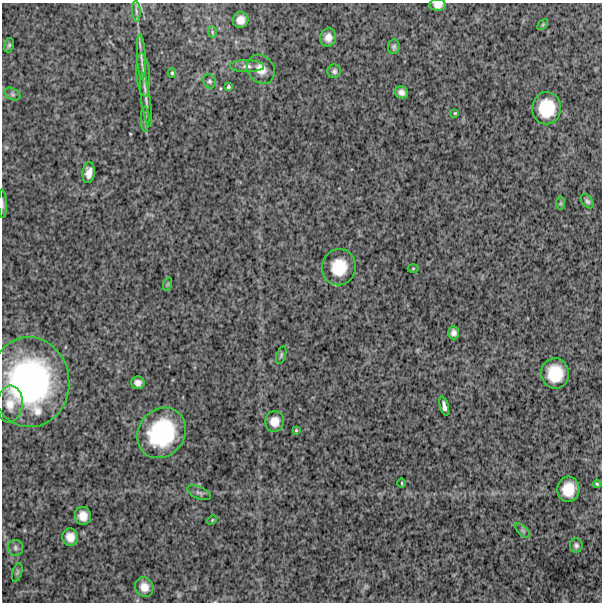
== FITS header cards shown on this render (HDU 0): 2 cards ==
NAXIS1  =                  600
NAXIS2  =                  600

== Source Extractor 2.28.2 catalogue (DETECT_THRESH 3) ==
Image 600 x 600 px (HDU 0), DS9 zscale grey, 1 PNG px = 1 image px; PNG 604 x 604 px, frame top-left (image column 1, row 600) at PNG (2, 3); each listed source drawn as its Kron ellipse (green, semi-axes under 4 px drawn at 4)
Background 1170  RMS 320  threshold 961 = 3 sigma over >= 5 px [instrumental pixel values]
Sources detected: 51; all 51 listed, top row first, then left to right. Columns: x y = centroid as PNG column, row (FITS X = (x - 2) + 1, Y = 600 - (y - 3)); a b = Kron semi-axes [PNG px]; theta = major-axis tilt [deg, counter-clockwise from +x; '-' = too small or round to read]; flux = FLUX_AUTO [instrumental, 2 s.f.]
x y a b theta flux
438 5 8 5 2 1.1e+05
136 11 10 4 -85 5.3e+04
241 20 8 7 - 1.7e+05
543 25 6 4 45 2.6e+04
212 32 6 4 -89 3.0e+04
328 38 9 8 - 1.5e+05
9 45 7 5 80 3.8e+04
394 47 7 6 - 5.1e+04
141 57 22 4 -87 1.1e+05
247 66 17 6 -1 1.2e+05
261 69 15 13 -52 2.5e+05
334 71 7 6 - 5.3e+04
172 73 5 4 - 2.7e+04
143 75 22 6 -85 1.5e+05
209 81 7 6 - 5.3e+04
228 87 4 3 - 3.1e+04
401 92 7 5 -28 9.5e+04
13 94 8 5 -28 5.4e+04
146 100 27 4 -82 1.3e+05
547 108 16 14 88 6.7e+05
455 113 3 3 - 2.1e+04
145 119 12 2 90 4.9e+04
89 173 10 6 84 1.5e+05
587 201 8 5 -50 5.1e+04
561 203 7 4 -90 3.5e+04
2 204 14 3 -88 4.8e+04
339 267 18 17 - 5.9e+05
413 268 5 3 - 2.0e+04
168 284 7 4 71 3.1e+04
454 333 7 5 -86 8.6e+04
281 355 9 4 72 4.3e+04
555 373 15 14 - 5.9e+05
30 382 45 39 -86 4.8e+06
138 383 7 6 - 1.1e+05
10 404 18 13 84 2.6e+05
444 406 10 4 -75 7.9e+04
275 421 10 9 - 2.0e+05
296 430 3 3 - 2.1e+04
162 433 26 23 53 1.7e+06
402 483 4 3 - 1.9e+04
597 484 4 4 - 2.4e+04
568 489 13 11 85 3.9e+05
199 493 12 6 -24 6.6e+04
83 516 9 8 - 1.9e+05
212 520 5 3 - 2.0e+04
523 531 9 4 -45 4.2e+04
70 537 8 8 - 1.8e+05
576 545 7 6 - 5.3e+04
15 548 8 7 - 7.0e+04
17 572 9 5 75 3.9e+04
144 587 10 9 - 1.8e+05
At the frame edge (FLAGS 8, measured only in part): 2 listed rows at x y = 438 5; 2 204